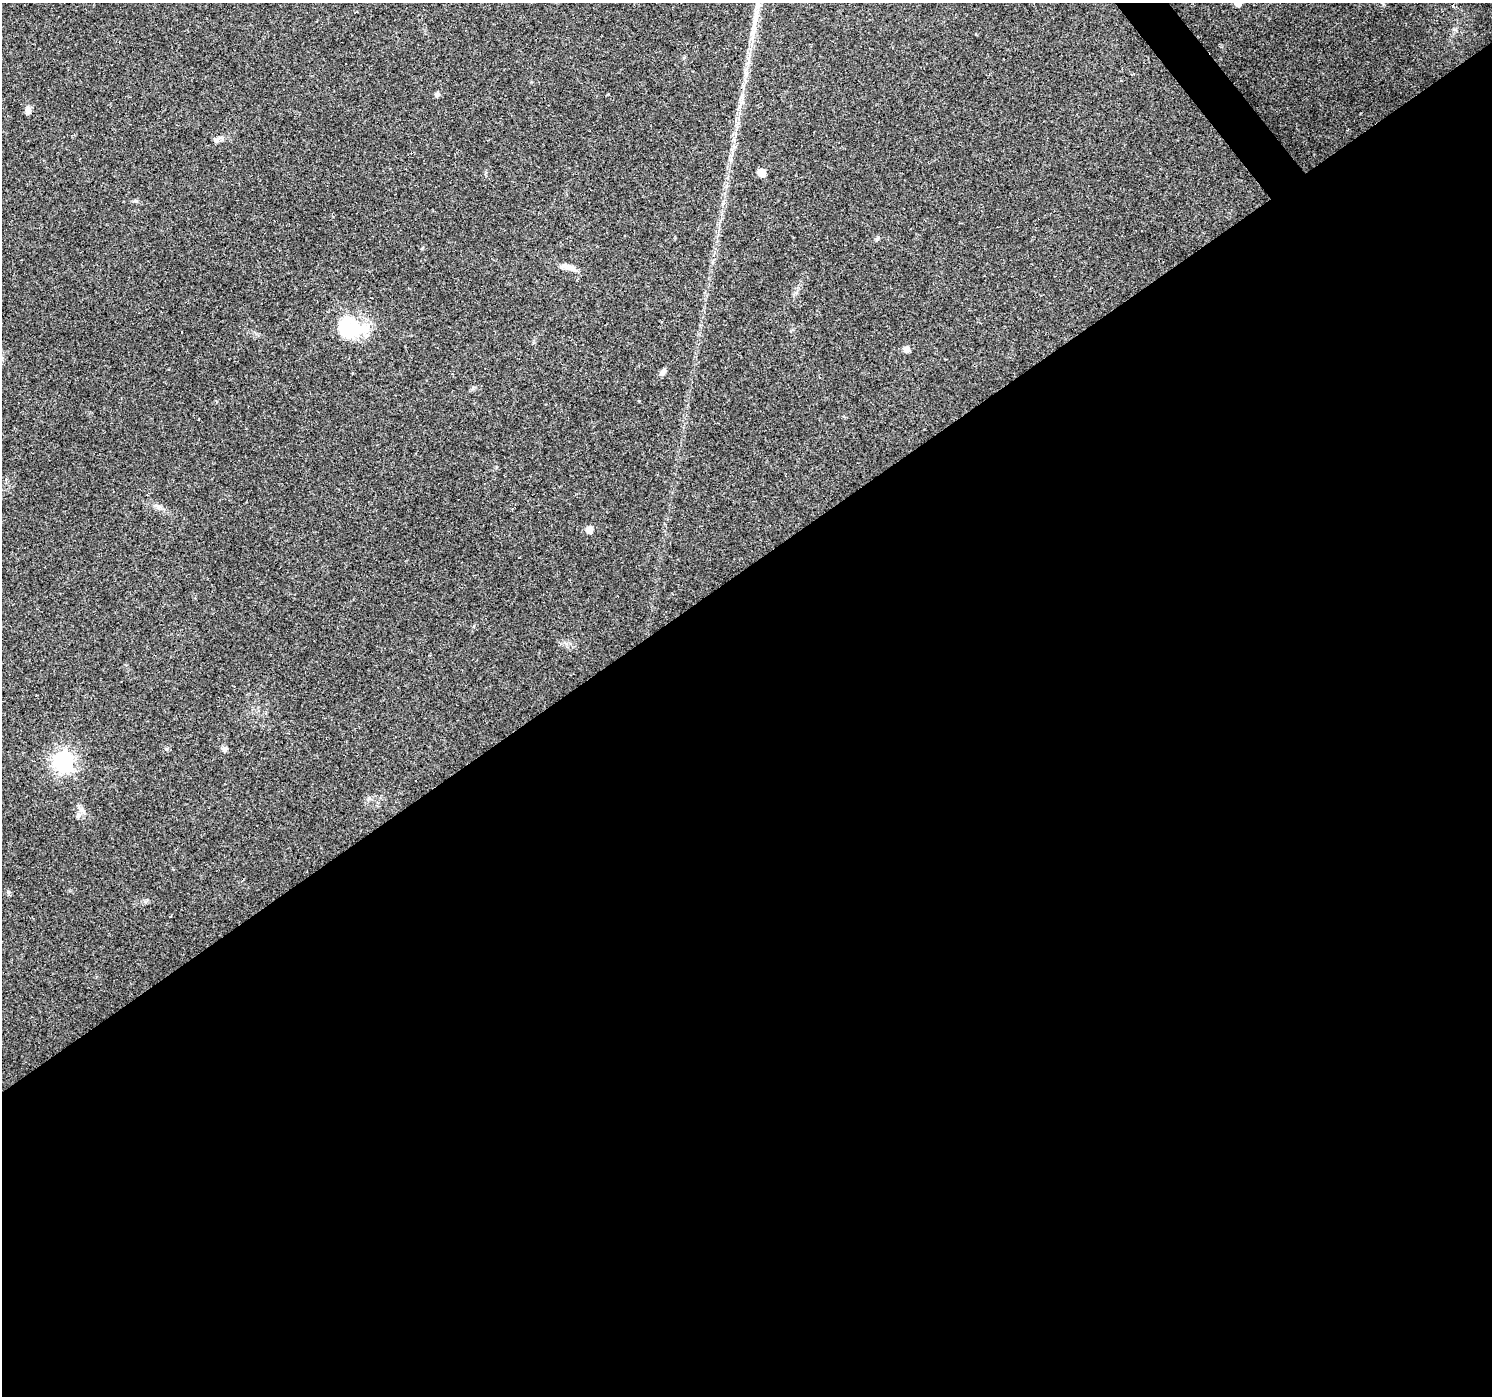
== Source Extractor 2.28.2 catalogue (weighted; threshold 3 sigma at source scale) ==
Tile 15 of 4 x 4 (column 3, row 4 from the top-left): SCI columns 2981-4470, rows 130-1523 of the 5961 x 5898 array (HDU 1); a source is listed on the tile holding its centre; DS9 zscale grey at full resolution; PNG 1494 x 1398 px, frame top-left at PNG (2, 3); no overlay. Shown black and unused: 60% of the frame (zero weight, under 3 of 4 exposures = <1% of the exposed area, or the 3 px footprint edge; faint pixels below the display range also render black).
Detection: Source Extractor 2.28.2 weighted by HDU 2 'WHT'; one run over the whole footprint, this tile lists its part. Background 0.0723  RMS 0.0043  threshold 0.0195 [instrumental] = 3 sigma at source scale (4.5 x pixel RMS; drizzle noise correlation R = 1.50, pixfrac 1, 0.0396/0.0396 arcsec/px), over >= 5 px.
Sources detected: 24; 8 cosmic-ray / hot-pixel residue — not listed; the other 16 listed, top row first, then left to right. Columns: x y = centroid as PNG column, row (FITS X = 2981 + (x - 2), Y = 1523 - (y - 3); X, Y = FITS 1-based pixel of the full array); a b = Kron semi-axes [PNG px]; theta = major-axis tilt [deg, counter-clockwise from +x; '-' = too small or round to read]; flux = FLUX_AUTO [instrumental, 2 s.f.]
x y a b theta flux
1238 3 6 5 - 4.6
437 95 6 6 - 1.2
28 110 10 7 -84 1.6
217 140 11 6 39 1.6
762 173 6 6 - 8.2
877 239 6 4 45 0.64
568 267 23 7 -20 3.3
350 328 36 24 -9 24
906 349 7 7 - 1.8
169 369 3 2 - 0.6
663 372 9 5 56 1.7
353 373 3 3 - 1
589 530 6 5 - 5
225 749 8 6 68 1.3
63 761 8 8 - 200
78 815 7 5 89 1.1
Isophote crosses this tile's border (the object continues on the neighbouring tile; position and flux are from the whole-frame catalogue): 1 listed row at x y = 1238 3
Unlisted compact peaks at least as high as the median listed source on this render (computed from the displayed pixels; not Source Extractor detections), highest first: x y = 136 201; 166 749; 158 507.